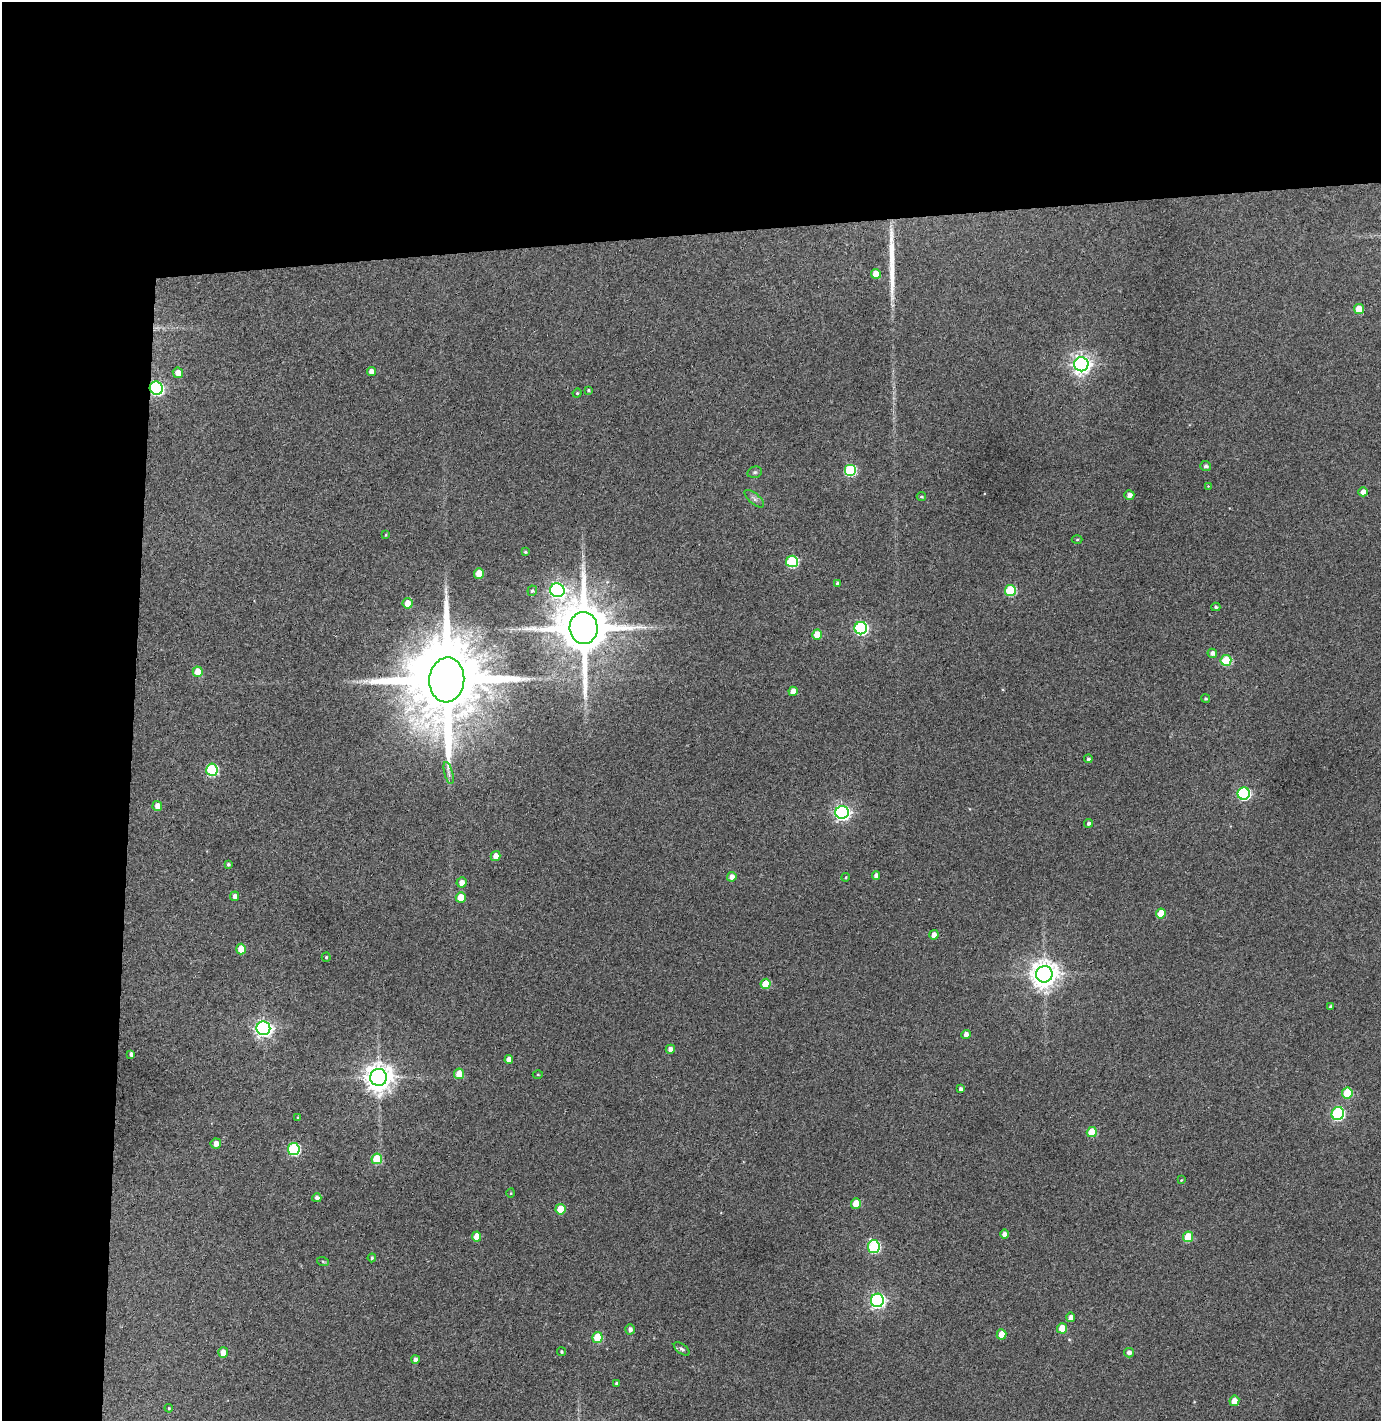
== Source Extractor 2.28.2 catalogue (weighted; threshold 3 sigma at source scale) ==
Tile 1 of 3 x 3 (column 1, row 1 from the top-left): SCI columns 79-1457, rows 2896-4314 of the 4296 x 4373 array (HDU 1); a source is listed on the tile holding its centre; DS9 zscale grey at full resolution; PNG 1383 x 1423 px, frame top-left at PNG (2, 2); each listed source drawn as its Kron ellipse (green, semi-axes under 4 px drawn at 4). Shown black and unused: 24% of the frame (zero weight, under 3 of 4 exposures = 6% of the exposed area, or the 3 px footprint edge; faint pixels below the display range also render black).
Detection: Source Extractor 2.28.2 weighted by HDU 2 'WHT'; one run over the whole footprint, this tile lists its part. Background 0.0883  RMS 0.0062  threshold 0.0277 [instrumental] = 3 sigma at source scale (4.5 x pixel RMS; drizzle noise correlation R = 1.50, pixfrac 1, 0.05/0.05 arcsec/px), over >= 5 px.
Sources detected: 101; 1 inside a brighter object's white glare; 1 long thin detection or spike segment (spike, bleed or trail) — neither listed nor drawn; the other 99 listed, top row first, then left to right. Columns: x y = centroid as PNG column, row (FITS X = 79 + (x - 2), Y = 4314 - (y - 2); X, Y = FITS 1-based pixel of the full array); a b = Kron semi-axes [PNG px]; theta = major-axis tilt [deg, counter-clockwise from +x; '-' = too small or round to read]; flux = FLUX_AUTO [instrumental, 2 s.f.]
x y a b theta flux
876 274 5 5 - 7.3
1359 309 5 5 - 14
1081 364 7 7 - 300
371 372 4 4 - 4.1
178 373 5 5 - 5.6
156 388 7 6 - 120
588 390 3 3 - 0.81
577 393 4 4 - 0.69
1206 466 5 5 - 1.7
850 470 6 6 - 48
755 472 7 5 14 1.1
1208 486 3 3 - 0.41
1363 492 5 4 - 4.2
1129 495 5 4 - 2.9
921 497 5 4 - 0.83
754 499 12 5 -40 2
386 535 4 4 - 0.58
1077 539 5 3 - 0.67
525 552 4 3 - 0.77
792 561 6 6 - 48
479 573 5 5 - 11
837 583 3 3 - 1.6
557 590 7 7 - 180
1010 590 5 5 - 34
532 591 5 5 - 1
408 603 5 5 - 8.1
1216 607 4 3 - 1.1
584 628 16 14 -85 4100
861 628 6 6 - 110
817 634 5 5 - 9.7
1212 653 5 4 - 2.6
1226 660 5 5 - 28
198 672 5 5 - 15
447 680 22 17 85 12000
793 691 4 4 - 5.9
1205 698 4 4 - 0.79
1088 759 4 4 - 1.2
212 770 6 6 - 57
449 773 11 3 -75 1.6
1244 794 6 6 - 89
157 806 5 4 - 4.6
842 812 6 6 - 180
1089 823 4 4 - 1.6
496 856 5 5 - 5.2
228 864 4 3 - 1
876 876 4 4 - 3
732 877 5 4 - 3.4
846 877 4 3 - 0.59
461 882 5 5 - 4.1
235 896 5 4 - 2.5
461 897 5 5 - 10
1161 914 5 5 - 13
934 935 5 4 - 3.7
241 949 5 5 - 11
326 957 4 4 - 0.76
1044 974 8 8 - 750
766 984 5 5 - 15
1330 1007 3 3 - 0.94
263 1028 7 7 - 240
966 1034 4 4 - 3.1
670 1049 4 4 - 3.3
131 1054 4 4 - 1.7
509 1060 4 4 - 4.3
459 1074 5 5 - 9.3
538 1075 5 3 - 0.56
379 1077 8 8 - 810
961 1089 4 4 - 1.9
1347 1093 5 5 - 24
1338 1114 7 6 - 75
298 1118 4 3 - 0.54
1092 1132 5 5 - 18
216 1143 5 5 - 4.2
294 1149 6 6 - 60
377 1159 5 5 - 22
1181 1180 4 3 - 0.44
511 1193 5 3 - 0.49
317 1198 4 4 - 2.2
856 1204 5 5 - 12
560 1209 5 5 - 15
1004 1234 4 4 - 2.5
476 1237 5 4 - 7
1188 1237 5 5 - 18
874 1247 6 6 - 66
372 1258 4 3 - 0.88
323 1262 6 3 -21 0.7
877 1300 7 6 - 170
1071 1317 4 4 - 3.2
1062 1328 5 5 - 12
630 1329 5 5 - 2.3
1002 1334 5 5 - 8.4
597 1337 5 5 - 23
682 1349 9 5 -37 1.4
223 1352 5 5 - 5
561 1352 4 4 - 0.68
1129 1353 5 5 - 2.4
415 1359 4 4 - 2.2
616 1383 3 3 - 0.87
1234 1401 5 5 - 4.9
169 1408 4 3 - 0.6
Overlapping masked pixels (flux is a lower limit): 2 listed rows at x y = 156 388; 584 628